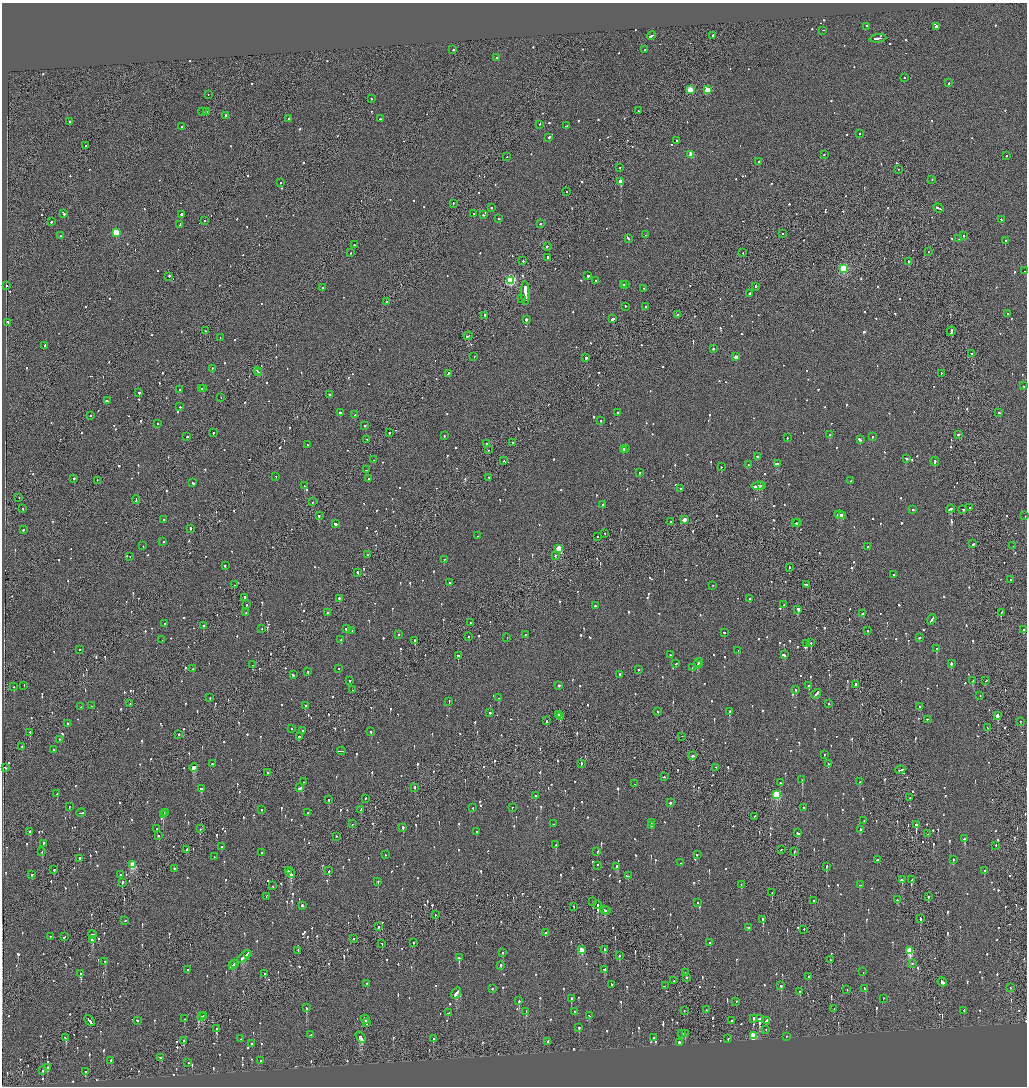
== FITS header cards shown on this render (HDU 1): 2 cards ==
NAXIS1  =                 2050
NAXIS2  =                 2168

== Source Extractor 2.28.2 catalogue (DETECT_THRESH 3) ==
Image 2050 x 2168 px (HDU 1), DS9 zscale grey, zoomed out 1/2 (1 PNG px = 2 x 2 image px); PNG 1029 x 1088 px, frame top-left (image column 2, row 2168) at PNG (2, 3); each listed source drawn as its Kron ellipse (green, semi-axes under 4 px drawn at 4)
Background -0.104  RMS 0.068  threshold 0.203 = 3 sigma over >= 5 px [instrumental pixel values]
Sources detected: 1494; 66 cannot appear on this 1/2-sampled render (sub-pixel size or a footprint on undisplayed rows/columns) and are neither listed nor drawn; of the other 1428, the 500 brightest by FLUX_AUTO listed and drawn (928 fainter detections omitted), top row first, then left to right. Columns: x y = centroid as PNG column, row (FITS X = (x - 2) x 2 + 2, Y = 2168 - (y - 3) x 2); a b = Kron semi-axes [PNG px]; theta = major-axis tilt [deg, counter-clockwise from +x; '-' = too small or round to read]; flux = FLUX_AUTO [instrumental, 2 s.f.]
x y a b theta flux
867 27 2 2 - 200
936 27 2 2 - 2900
823 31 2 1 - 93
652 36 5 2 - 220
713 36 2 1 - 930
878 39 8 2 6 530
453 50 3 2 - 160
645 50 2 1 - 270
497 58 2 2 - 330
905 78 2 2 - 100
949 83 2 2 - 130
690 90 3 3 - 390
707 90 3 3 - 310
208 95 2 1 - 94
371 99 2 2 - 110
638 111 2 2 - 100
203 112 2 2 - 140
207 112 2 2 - 130
226 116 2 2 - 90
289 119 2 2 - 260
380 119 2 2 - 170
69 122 2 2 - 140
539 125 2 2 - 130
566 126 2 2 - 100
181 127 2 2 - 110
860 134 2 1 - 140
549 138 2 2 - 200
677 141 2 2 - 170
86 146 2 1 - 230
691 155 3 3 - 350
824 155 2 2 - 120
1006 156 2 2 - 110
507 157 2 2 - 100
759 162 2 2 - 910
620 168 2 2 - 96
898 170 2 2 - 92
932 180 2 2 - 120
620 182 3 2 - 5300
280 183 2 2 - 290
566 192 2 2 - 95
453 204 2 1 - 110
492 208 2 2 - 170
938 209 5 2 - 310
64 214 2 2 - 240
474 214 2 2 - 130
181 215 2 2 - 480
484 215 2 2 - 120
499 219 2 2 - 93
1001 220 2 2 - 160
205 221 2 1 - 110
51 222 2 2 - 110
540 224 2 2 - 120
180 225 3 2 - 160
116 233 3 3 - 560
782 234 2 2 - 95
645 235 2 1 - 240
60 236 2 2 - 110
963 236 2 1 - 200
628 239 3 2 - 410
959 239 2 2 - 130
1005 241 2 2 - 220
354 245 2 2 - 110
547 247 2 2 - 790
928 252 2 1 - 120
351 253 2 2 - 130
743 253 2 1 - 150
548 258 3 2 - 480
523 261 3 1 - 160
908 262 2 2 - 140
843 269 3 3 - 1200
1025 271 2 2 - 140
588 276 2 1 - 1800
169 277 2 2 - 730
510 281 3 3 - 1700
596 281 2 2 - 530
623 285 2 2 - 460
626 285 2 2 - 93
7 286 2 2 - 180
756 287 2 2 - 330
322 288 2 2 - 190
644 289 2 2 - 95
525 293 12 2 -87 6500
750 294 2 2 - 130
522 299 2 2 - 91
387 302 2 2 - 96
625 307 2 2 - 120
645 307 2 2 - 100
1008 314 2 2 - 140
677 315 2 2 - 270
485 316 2 1 - 170
612 319 3 2 - 270
526 320 2 2 - 630
8 323 2 2 - 140
205 331 2 1 - 270
951 332 5 2 - 630
468 336 4 1 - 300
220 338 2 2 - 190
45 346 2 2 - 240
713 349 2 2 - 100
971 354 2 2 - 330
474 357 2 1 - 120
736 357 3 2 - 190
586 358 2 2 - 430
212 369 2 2 - 110
257 371 2 1 - 460
259 373 3 2 - 460
448 374 3 2 - 180
941 374 2 2 - 100
1024 386 2 2 - 100
202 389 2 2 - 190
204 389 2 1 - 120
179 390 2 2 - 110
139 393 2 2 - 470
329 395 2 1 - 110
221 398 2 1 - 90
107 401 4 2 - 270
180 407 2 2 - 110
340 413 2 2 - 470
617 413 2 2 - 130
999 413 2 2 - 150
355 415 2 2 - 220
90 416 2 2 - 96
600 421 2 2 - 92
157 424 2 1 - 110
365 426 2 2 - 210
213 433 2 2 - 500
389 433 2 2 - 180
830 435 2 2 - 120
959 435 3 2 - 180
444 436 2 2 - 100
187 437 2 2 - 120
872 437 2 2 - 110
787 438 2 1 - 110
367 440 2 1 - 200
860 440 3 2 - 250
513 443 2 2 - 160
487 444 2 2 - 350
307 445 2 2 - 200
625 449 3 2 - 140
489 450 2 1 - 190
623 450 3 2 - 190
758 457 3 2 - 300
906 459 3 2 - 180
373 460 2 2 - 98
503 461 2 2 - 94
935 462 4 2 - 310
778 464 4 2 - 370
749 465 2 2 - 100
721 467 2 2 - 100
366 470 2 2 - 210
640 473 2 1 - 140
276 477 2 2 - 100
489 478 2 2 - 140
74 479 2 1 - 400
369 479 2 2 - 120
97 481 2 1 - 170
850 481 2 2 - 110
193 483 3 2 - 130
304 486 2 2 - 100
758 486 6 2 8 620
761 486 2 1 - 170
680 489 2 2 - 91
19 498 2 1 - 93
136 500 4 2 - 290
312 502 2 1 - 150
603 505 2 2 - 250
969 508 2 2 - 110
23 509 2 2 - 140
950 509 4 2 - 320
913 510 2 2 - 300
963 510 2 2 - 170
840 515 5 2 - 370
319 516 2 2 - 550
842 516 2 2 - 350
1025 516 2 2 - 93
164 520 2 2 - 220
684 520 3 2 - 200
671 522 2 1 - 92
796 523 2 1 - 130
797 523 2 2 - 310
335 524 3 2 - 420
190 529 2 2 - 240
23 530 2 2 - 130
604 534 2 2 - 130
477 536 2 2 - 120
598 537 2 2 - 100
163 542 2 1 - 170
972 544 2 2 - 400
143 546 2 2 - 100
1013 546 2 1 - 110
868 547 2 2 - 780
559 549 3 3 - 570
368 555 2 2 - 98
555 556 2 2 - 120
130 557 2 1 - 170
444 560 2 2 - 110
225 566 2 2 - 230
789 568 2 1 - 130
358 573 3 2 - 300
893 575 2 2 - 160
1011 580 2 2 - 180
449 583 2 2 - 140
234 585 2 1 - 190
806 585 4 2 - 290
713 586 2 1 - 510
245 598 2 2 - 110
339 599 2 2 - 280
750 599 2 2 - 110
246 605 2 2 - 210
784 605 3 2 - 100
595 606 2 2 - 360
798 610 2 2 - 870
245 613 2 1 - 150
327 613 2 2 - 98
1001 613 2 1 - 120
863 614 3 2 - 120
932 620 5 2 - 460
470 623 2 1 - 96
165 624 2 2 - 140
203 626 2 2 - 160
262 629 2 2 - 160
346 629 2 2 - 170
1023 630 2 2 - 230
352 631 2 2 - 92
868 631 2 2 - 92
724 633 3 2 - 190
398 635 2 2 - 110
525 635 2 2 - 120
469 637 2 2 - 120
507 638 2 1 - 91
919 638 2 2 - 540
162 640 2 2 - 140
341 640 2 1 - 450
415 641 2 2 - 310
811 643 2 1 - 180
807 644 2 2 - 170
937 649 2 2 - 850
79 650 2 2 - 410
738 651 2 2 - 140
670 655 2 2 - 92
784 655 2 2 - 110
458 656 2 2 - 590
699 663 4 3 - 180
676 664 2 2 - 170
951 664 3 2 - 310
253 665 2 1 - 250
697 665 2 2 - 410
692 668 3 2 - 100
192 669 2 1 - 170
338 669 2 1 - 120
638 670 2 2 - 91
308 672 2 2 - 98
293 675 2 2 - 450
619 675 2 2 - 350
350 681 2 2 - 150
973 681 3 2 - 260
986 681 3 1 - 130
856 685 2 1 - 200
24 686 2 2 - 95
559 686 2 2 - 740
809 686 2 2 - 160
14 687 2 1 - 99
352 690 2 1 - 130
796 690 2 2 - 370
816 694 5 2 - 420
980 696 2 1 - 200
210 698 2 2 - 99
499 698 2 2 - 120
449 702 2 2 - 180
130 704 2 2 - 240
828 704 2 2 - 90
91 706 2 2 - 210
305 706 2 2 - 280
80 707 2 1 - 120
920 707 2 2 - 110
657 712 2 2 - 150
729 712 2 2 - 430
490 713 2 2 - 620
559 715 2 1 - 180
997 716 3 2 - 950
561 717 3 2 - 240
927 720 2 2 - 150
547 721 2 2 - 150
1020 722 2 2 - 97
68 724 2 2 - 140
987 728 3 1 - 120
292 729 2 2 - 95
302 731 2 2 - 110
371 732 2 2 - 260
30 733 2 2 - 560
179 735 2 2 - 330
299 737 2 2 - 610
682 737 2 1 - 270
59 740 2 2 - 110
22 747 2 1 - 100
53 750 2 1 - 94
341 751 4 1 - 140
824 755 2 2 - 160
692 756 3 2 - 320
212 764 2 2 - 280
581 764 3 1 - 170
828 764 2 2 - 100
6 768 2 1 - 430
194 768 4 2 - 1000
716 768 2 1 - 120
900 770 5 2 - 260
267 773 2 2 - 300
664 777 2 2 - 130
802 780 2 2 - 810
303 782 2 2 - 100
860 782 2 2 - 240
780 783 2 2 - 140
635 784 2 2 - 110
300 788 3 2 - 140
415 788 2 2 - 340
201 789 2 2 - 270
57 794 2 2 - 230
777 795 3 3 - 920
536 796 3 2 - 120
910 798 2 1 - 180
365 799 2 2 - 160
329 800 2 2 - 350
670 803 2 2 - 180
69 807 2 2 - 98
473 808 2 2 - 94
512 808 2 1 - 250
804 808 3 2 - 280
261 810 2 2 - 91
361 810 4 1 - 210
81 813 4 2 - 350
165 813 2 2 - 170
307 813 2 2 - 140
163 815 3 2 - 370
754 817 3 1 - 180
864 821 2 2 - 99
651 823 2 2 - 630
352 824 2 1 - 98
554 824 2 2 - 140
916 825 2 1 - 1100
651 826 2 2 - 98
403 828 2 2 - 970
157 829 3 2 - 110
200 829 2 2 - 290
860 830 3 2 - 220
30 832 2 2 - 230
476 832 2 2 - 130
798 833 4 2 - 210
928 834 2 1 - 150
158 836 2 2 - 100
336 837 2 2 - 93
965 839 3 2 - 520
43 843 2 2 - 190
556 845 3 2 - 140
996 846 2 2 - 140
222 847 2 2 - 290
187 850 2 2 - 120
781 850 2 2 - 90
42 852 2 2 - 140
597 852 2 2 - 95
794 852 2 1 - 190
262 853 2 2 - 130
385 855 2 2 - 98
697 855 2 2 - 99
214 857 2 1 - 140
80 859 2 2 - 830
877 860 2 2 - 430
953 860 2 2 - 190
680 863 2 2 - 300
133 865 3 3 - 610
597 866 2 2 - 210
617 867 4 2 - 470
826 867 2 2 - 190
174 869 2 2 - 120
54 870 2 2 - 270
288 871 3 2 - 360
329 871 2 2 - 94
984 871 3 2 - 140
291 874 5 2 - 690
32 875 3 2 - 170
120 875 2 2 - 120
628 876 2 1 - 460
902 880 3 2 - 230
911 880 3 2 - 180
378 882 2 2 - 130
122 883 3 2 - 150
741 885 2 2 - 100
860 885 2 2 - 110
272 886 2 2 - 100
772 893 2 1 - 180
266 897 3 1 - 130
928 897 2 2 - 190
898 900 3 2 - 130
813 901 2 2 - 120
593 902 2 1 - 670
698 903 2 1 - 210
597 905 2 2 - 1200
302 906 2 2 - 940
574 907 2 1 - 110
604 910 2 1 - 120
606 911 2 2 - 170
435 915 2 1 - 160
920 919 3 2 - 150
763 920 2 2 - 360
125 921 3 2 - 99
379 927 2 2 - 130
748 928 2 2 - 110
804 930 2 2 - 100
545 933 2 2 - 100
92 935 4 2 - 210
50 937 2 2 - 140
64 937 3 2 - 140
354 939 2 2 - 140
92 940 2 2 - 370
413 943 2 1 - 210
709 943 2 2 - 95
382 944 2 1 - 100
581 950 3 2 - 400
605 950 2 2 - 180
298 951 2 2 - 100
910 951 4 3 - 890
503 953 2 2 - 100
248 954 2 2 - 120
619 956 2 2 - 130
244 957 8 2 40 400
459 958 3 2 - 1100
831 960 2 1 - 410
105 962 2 2 - 130
234 964 2 2 - 200
912 964 2 2 - 150
232 966 4 2 - 260
501 966 2 2 - 240
187 970 2 2 - 150
605 970 3 2 - 170
863 972 2 2 - 150
686 973 2 1 - 170
81 974 2 2 - 350
265 974 2 2 - 730
808 976 2 2 - 90
686 978 2 2 - 100
674 981 2 2 - 190
942 982 5 2 - 490
367 984 2 2 - 100
611 985 2 2 - 130
665 986 3 1 - 630
781 986 2 2 - 1000
1010 988 2 1 - 180
492 989 2 2 - 260
865 989 3 2 - 170
847 990 2 2 - 100
799 992 2 2 - 100
456 993 6 2 55 370
571 999 2 2 - 210
883 999 2 2 - 100
519 1001 2 2 - 830
736 1002 2 2 - 280
306 1008 3 2 - 300
834 1009 2 1 - 96
706 1010 2 1 - 93
684 1011 2 2 - 110
964 1011 3 2 - 260
526 1012 3 2 - 410
575 1012 2 2 - 120
448 1013 2 2 - 100
203 1016 3 2 - 590
589 1016 3 2 - 140
201 1017 2 2 - 370
184 1019 2 2 - 110
754 1019 3 2 - 510
759 1019 2 2 - 860
365 1020 4 2 - 310
90 1021 6 2 -48 720
137 1021 2 2 - 300
731 1021 3 2 - 230
766 1021 3 2 - 230
366 1023 3 2 - 220
579 1028 2 2 - 260
217 1029 3 2 - 250
766 1030 2 2 - 99
682 1034 2 2 - 250
685 1034 2 2 - 100
310 1035 3 2 - 150
753 1036 3 3 - 810
787 1037 2 2 - 90
66 1038 3 2 - 190
360 1038 6 2 -56 800
654 1038 2 2 - 120
241 1039 2 2 - 93
433 1039 2 1 - 350
728 1039 2 2 - 110
184 1041 2 2 - 330
548 1042 3 2 - 120
679 1043 3 2 - 1200
252 1044 2 2 - 110
161 1058 3 2 - 300
111 1061 2 2 - 210
261 1061 2 2 - 130
188 1063 2 2 - 120
47 1068 2 2 - 170
43 1070 2 2 - 130
85 1072 2 2 - 190
At the frame edge (FLAGS 8, measured only in part): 2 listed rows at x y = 1025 271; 1025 516
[928 fainter detections neither listed nor drawn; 66 sub-pixel or undisplayed-footprint detections neither listed nor drawn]